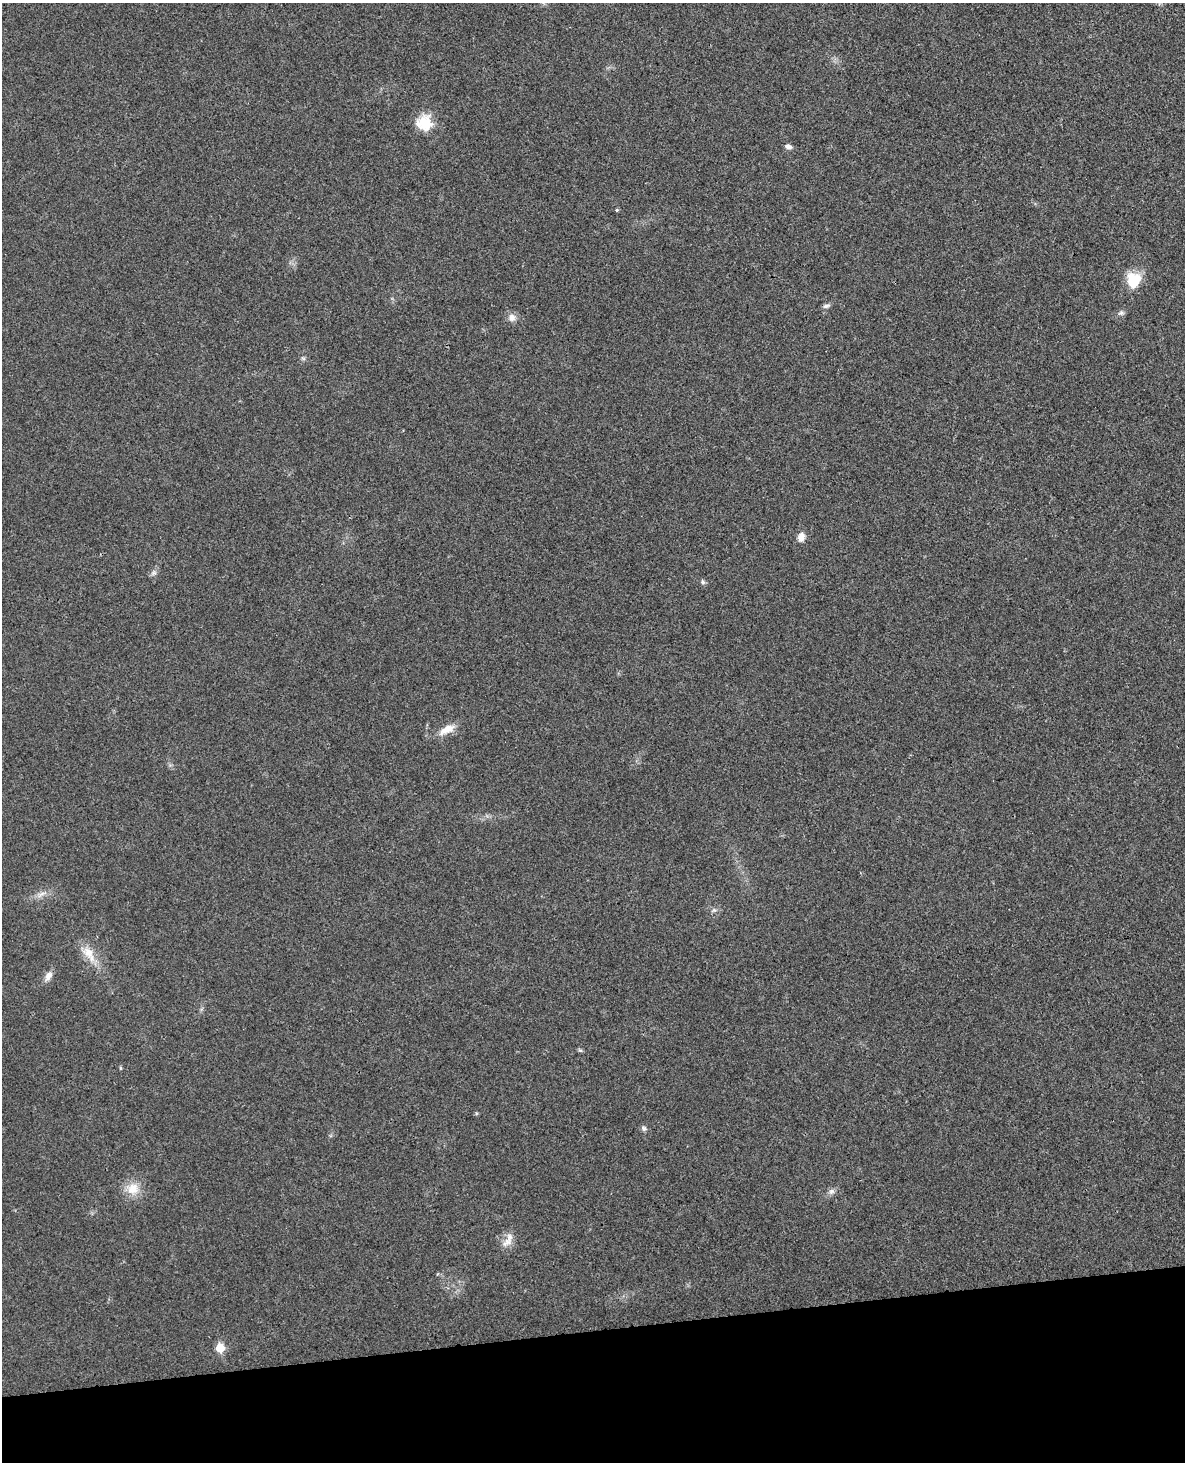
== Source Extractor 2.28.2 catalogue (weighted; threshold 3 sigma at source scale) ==
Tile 10 of 4 x 3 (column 2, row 3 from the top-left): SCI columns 1240-2422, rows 147-1606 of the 4844 x 4780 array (HDU 1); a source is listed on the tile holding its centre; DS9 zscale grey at full resolution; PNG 1187 x 1464 px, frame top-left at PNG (2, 3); no overlay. Shown black and unused: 9% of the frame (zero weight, under 3 of 4 exposures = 6% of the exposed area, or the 3 px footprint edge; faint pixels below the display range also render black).
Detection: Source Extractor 2.28.2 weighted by HDU 2 'WHT'; one run over the whole footprint, this tile lists its part. Background 0.0217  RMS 0.0058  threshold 0.0262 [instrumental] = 3 sigma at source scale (4.5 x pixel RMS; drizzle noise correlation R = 1.50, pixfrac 1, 0.05/0.05 arcsec/px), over >= 5 px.
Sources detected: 23; all 23 listed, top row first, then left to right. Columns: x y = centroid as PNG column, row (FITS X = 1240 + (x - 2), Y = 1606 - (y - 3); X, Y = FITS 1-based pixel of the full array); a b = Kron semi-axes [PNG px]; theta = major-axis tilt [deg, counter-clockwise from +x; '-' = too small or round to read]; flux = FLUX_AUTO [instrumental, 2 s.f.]
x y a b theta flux
424 123 19 19 - 14
788 146 9 6 -21 2.1
617 210 5 4 - 0.73
1133 280 18 16 85 14
826 306 10 5 11 1.5
1121 313 8 5 1 1.3
512 317 11 9 -84 3.3
303 358 7 4 -19 0.93
801 537 9 7 73 4.3
154 573 9 5 19 1.5
703 582 7 5 -73 1.1
447 729 21 9 28 7.3
41 894 14 5 35 3
714 910 6 6 - 1.2
89 953 26 12 -57 9.7
48 976 13 8 57 3.5
580 1050 7 4 -35 0.84
120 1068 6 4 -89 0.6
644 1128 8 6 -30 1.6
133 1189 16 15 - 9.5
831 1191 8 6 68 1.9
508 1242 18 9 34 4.8
220 1348 6 5 - 17